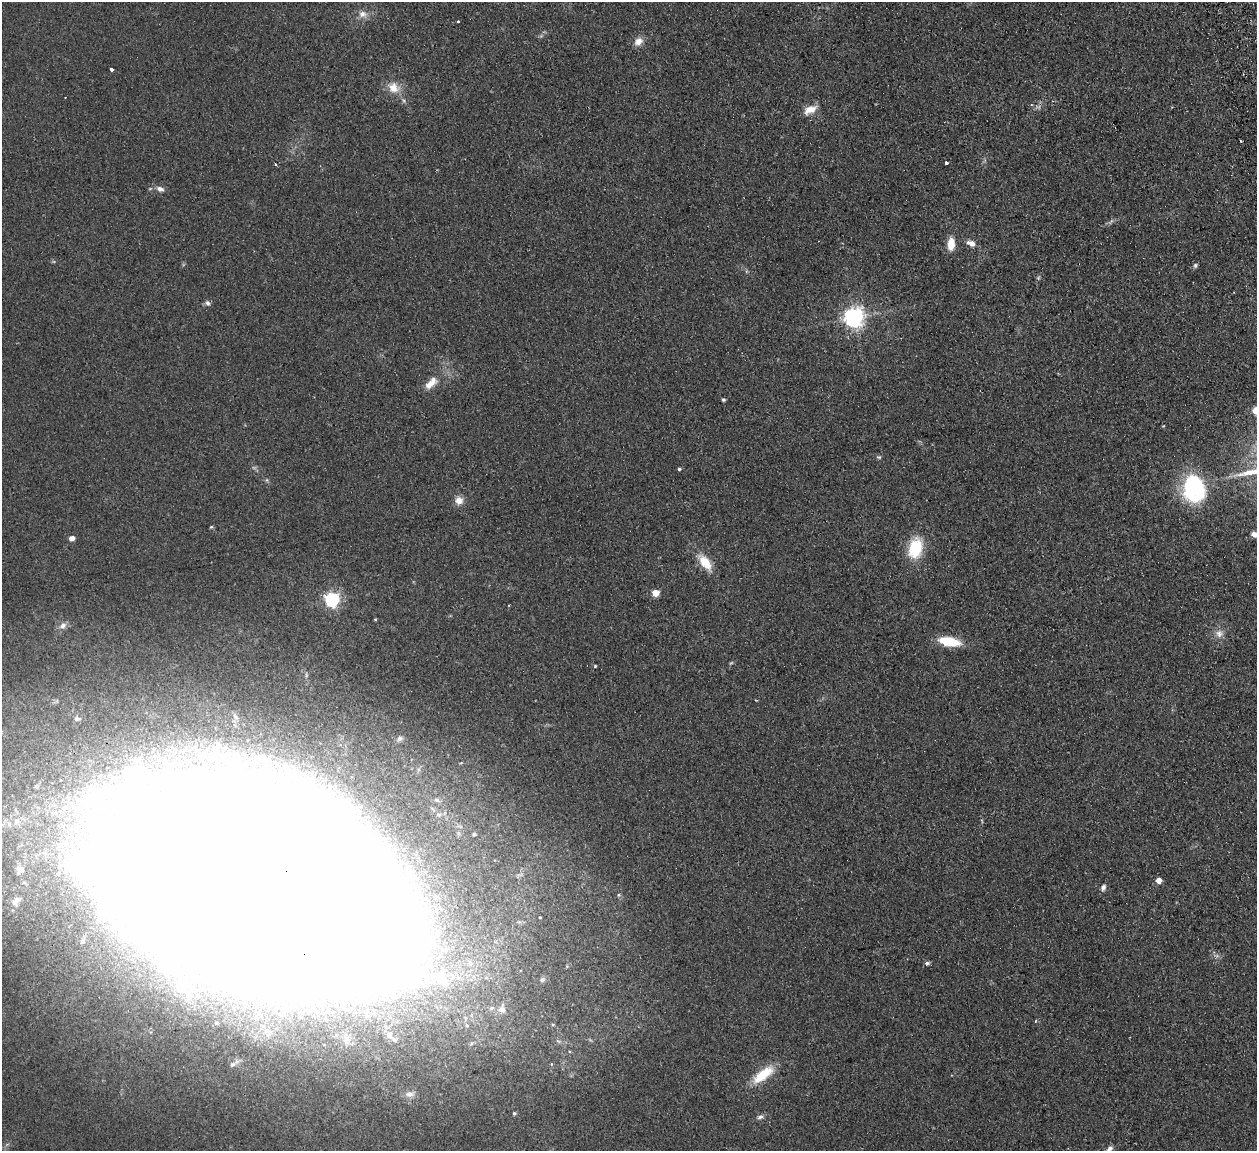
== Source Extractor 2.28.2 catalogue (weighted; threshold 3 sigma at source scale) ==
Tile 10 of 4 x 4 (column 2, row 3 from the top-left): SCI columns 1313-2567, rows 1309-2457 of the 5132 x 5031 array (HDU 1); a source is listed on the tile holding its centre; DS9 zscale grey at full resolution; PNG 1259 x 1153 px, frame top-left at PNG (2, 2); no overlay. Shown black and unused: <1% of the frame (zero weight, under 2 of 3 exposures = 3% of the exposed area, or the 3 px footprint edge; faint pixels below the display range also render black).
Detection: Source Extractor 2.28.2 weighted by HDU 2 'WHT'; one run over the whole footprint, this tile lists its part. Background 0.136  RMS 0.011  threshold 0.0505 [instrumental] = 3 sigma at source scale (4.5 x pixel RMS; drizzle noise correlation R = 1.50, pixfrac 1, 0.05/0.05 arcsec/px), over >= 5 px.
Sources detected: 69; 4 too faint to see at this stretch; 9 inside a brighter object's white glare — not listed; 5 inside a brighter listed object's ellipse — not listed separately; the other 51 listed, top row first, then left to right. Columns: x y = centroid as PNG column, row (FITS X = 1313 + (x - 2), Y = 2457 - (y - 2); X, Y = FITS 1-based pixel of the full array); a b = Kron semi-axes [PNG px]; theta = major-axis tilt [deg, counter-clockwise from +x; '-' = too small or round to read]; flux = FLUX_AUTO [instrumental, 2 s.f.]
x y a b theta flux
363 14 13 10 -10 8.2
458 21 3 2 - 3.4
638 41 12 9 38 8.5
112 69 3 3 - 8.9
393 88 17 14 -27 16
810 110 17 9 27 13
946 163 3 3 - 3.3
275 164 3 3 - 1.1
160 189 11 7 -14 5.3
971 243 10 6 -19 7.3
951 244 13 8 88 16
1195 265 7 6 - 2.3
208 303 8 6 -61 3.1
854 317 7 7 - 660
431 383 20 9 44 13
723 400 4 4 - 1.6
1256 410 5 5 - 37
879 457 6 5 - 1.7
679 469 4 3 - 1.6
1193 488 28 22 -79 120
459 501 10 10 - 8.7
211 527 5 4 - 1.2
1254 534 7 5 -18 6.7
72 538 5 4 - 8.5
915 548 22 15 77 45
705 562 23 11 -51 21
655 593 5 5 - 24
332 599 6 6 - 290
509 605 2 2 - 0.98
375 619 3 3 - 2
63 626 10 9 - 6.3
1219 634 11 11 - 7.6
949 641 19 8 -10 41
595 666 4 4 - 1.2
235 716 12 6 -61 5.8
77 719 6 6 - 2.2
400 738 8 6 44 3.5
474 834 6 5 - 1.9
1159 880 4 4 - 12
250 885 294 131 -22 10000
1103 887 8 6 69 3.9
16 901 17 9 47 11
1217 956 9 4 -19 2.5
927 963 6 5 - 2.3
542 980 7 6 - 2.5
232 1064 10 6 34 4.5
763 1074 27 10 37 34
409 1094 12 8 -1 5.1
514 1113 5 5 - 1.6
760 1117 9 6 13 3.8
1109 1149 10 5 44 3.9
Overlapping masked pixels (flux is a lower limit): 1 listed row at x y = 250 885
Isophote crosses this tile's border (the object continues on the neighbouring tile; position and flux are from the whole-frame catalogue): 4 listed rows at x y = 1256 410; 1254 534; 250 885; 1109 1149